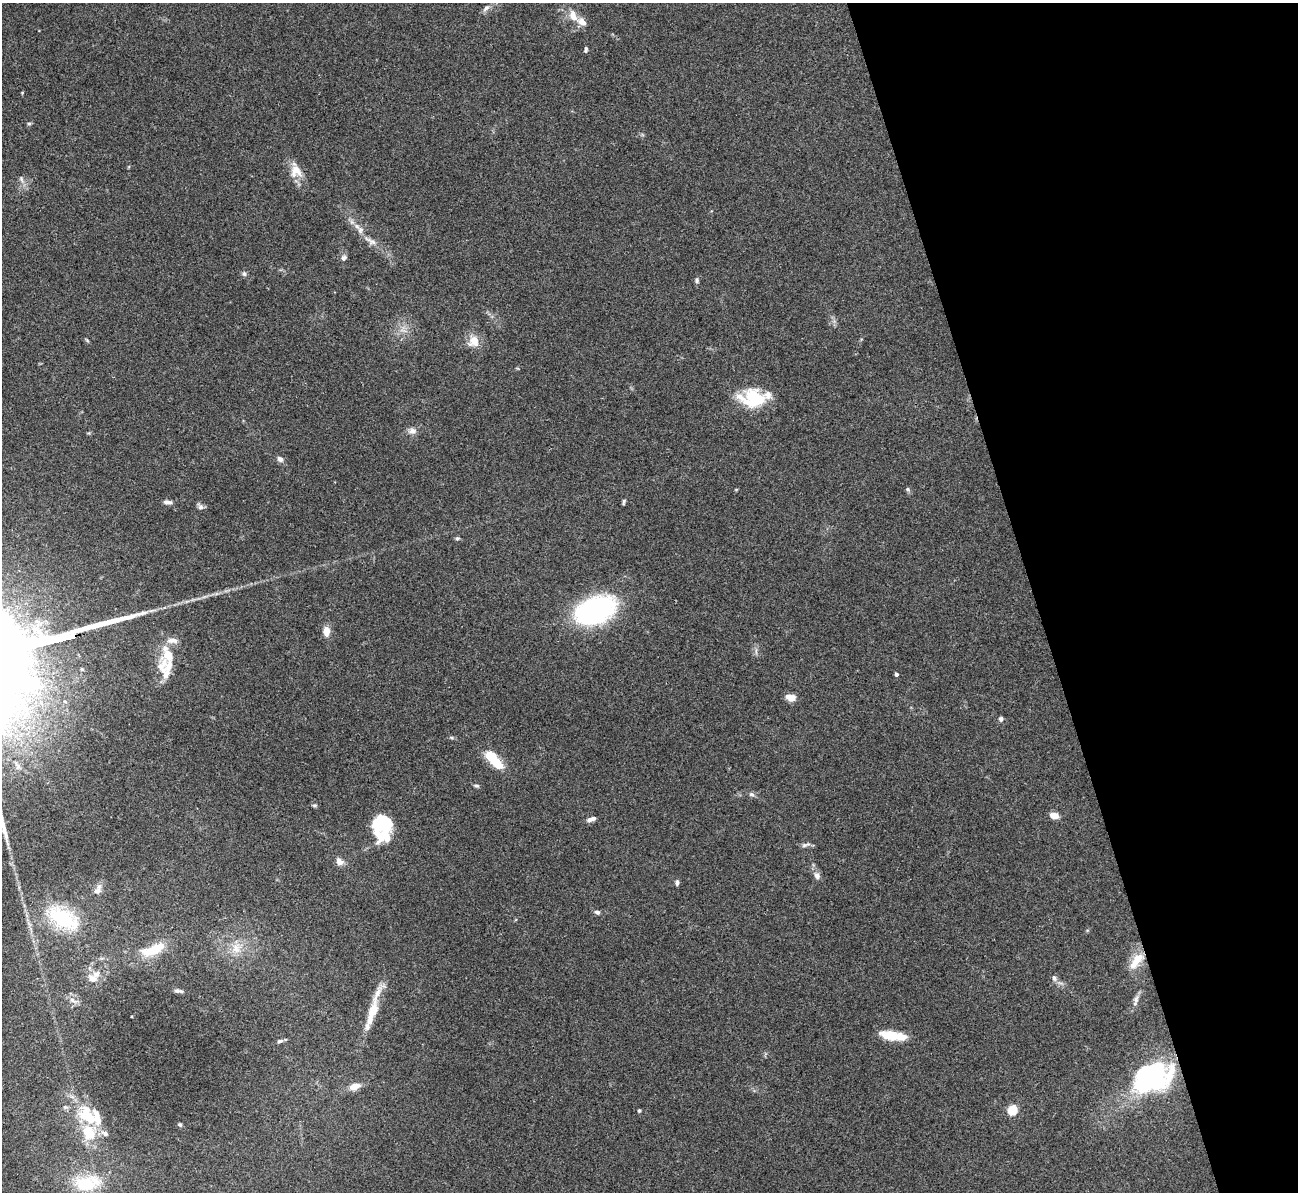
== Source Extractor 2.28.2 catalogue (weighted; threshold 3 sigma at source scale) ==
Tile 12 of 4 x 4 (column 4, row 3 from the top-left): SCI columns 3892-5187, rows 1337-2526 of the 5190 x 5175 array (HDU 1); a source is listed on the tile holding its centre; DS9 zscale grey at full resolution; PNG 1300 x 1194 px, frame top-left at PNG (2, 3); no overlay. Shown black and unused: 20% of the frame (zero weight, under 3 of 4 exposures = <1% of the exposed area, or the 3 px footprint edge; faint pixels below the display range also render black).
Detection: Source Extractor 2.28.2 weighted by HDU 2 'WHT'; one run over the whole footprint, this tile lists its part. Background 0.0751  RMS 0.0058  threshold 0.026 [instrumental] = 3 sigma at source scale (4.5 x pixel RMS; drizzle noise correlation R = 1.50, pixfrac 1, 0.05/0.05 arcsec/px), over >= 5 px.
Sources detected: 76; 3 inside a brighter object's white glare — not listed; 13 inside a brighter listed object's ellipse — not listed separately; the other 60 listed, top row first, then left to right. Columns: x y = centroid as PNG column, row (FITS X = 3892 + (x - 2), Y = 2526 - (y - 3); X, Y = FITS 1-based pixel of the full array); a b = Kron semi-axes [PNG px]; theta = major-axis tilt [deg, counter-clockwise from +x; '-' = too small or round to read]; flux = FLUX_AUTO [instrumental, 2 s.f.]
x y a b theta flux
486 8 11 6 44 2.1
573 16 15 9 -70 6.2
586 50 6 4 84 1.1
29 124 5 4 - 0.82
296 171 18 17 - 7.9
21 179 8 3 -71 1.3
357 226 9 6 -48 2.5
372 242 12 7 -17 2.9
344 258 7 7 - 1.8
244 274 6 6 - 1.4
697 280 7 6 - 1.2
474 341 14 13 - 7.5
753 398 31 20 -5 27
412 431 11 8 6 3.1
280 459 8 7 - 2.2
908 489 7 5 -49 1
167 502 12 5 -2 1.9
624 502 6 3 69 1
200 507 9 7 -46 1.8
457 538 6 5 - 1
595 610 31 19 20 120
326 631 9 6 -88 5.9
162 665 31 15 82 12
896 674 4 3 - 1.4
791 698 10 7 -13 5.4
1001 719 6 5 - 1.4
451 737 6 4 -2 0.79
490 757 14 11 -25 11
17 766 10 5 -57 1.7
476 786 7 4 -10 0.99
752 794 7 6 - 1.4
315 805 8 4 0 0.8
1054 816 9 6 -13 5.3
591 819 11 5 17 2.4
384 826 28 13 4 15
805 845 13 4 16 1.6
339 862 10 8 -47 3.5
817 876 11 8 -75 2.5
677 882 7 5 -89 1.4
97 891 12 8 32 3
597 912 7 5 -11 1.5
63 918 40 21 -30 42
236 948 15 11 -72 7.1
153 950 38 14 21 17
1136 961 25 10 53 9.3
92 978 14 10 -26 5.3
1054 978 8 5 -75 1.6
179 991 14 4 -9 1.7
1136 999 12 6 78 2.4
73 1000 14 6 -23 3
373 1010 55 9 74 15
893 1036 30 9 -9 13
279 1041 7 5 20 1.3
1152 1076 31 21 25 120
354 1087 14 8 18 5.1
639 1110 4 3 - 0.98
1013 1110 5 5 - 34
88 1116 35 19 -47 26
180 1124 5 4 - 0.82
87 1183 32 18 8 27